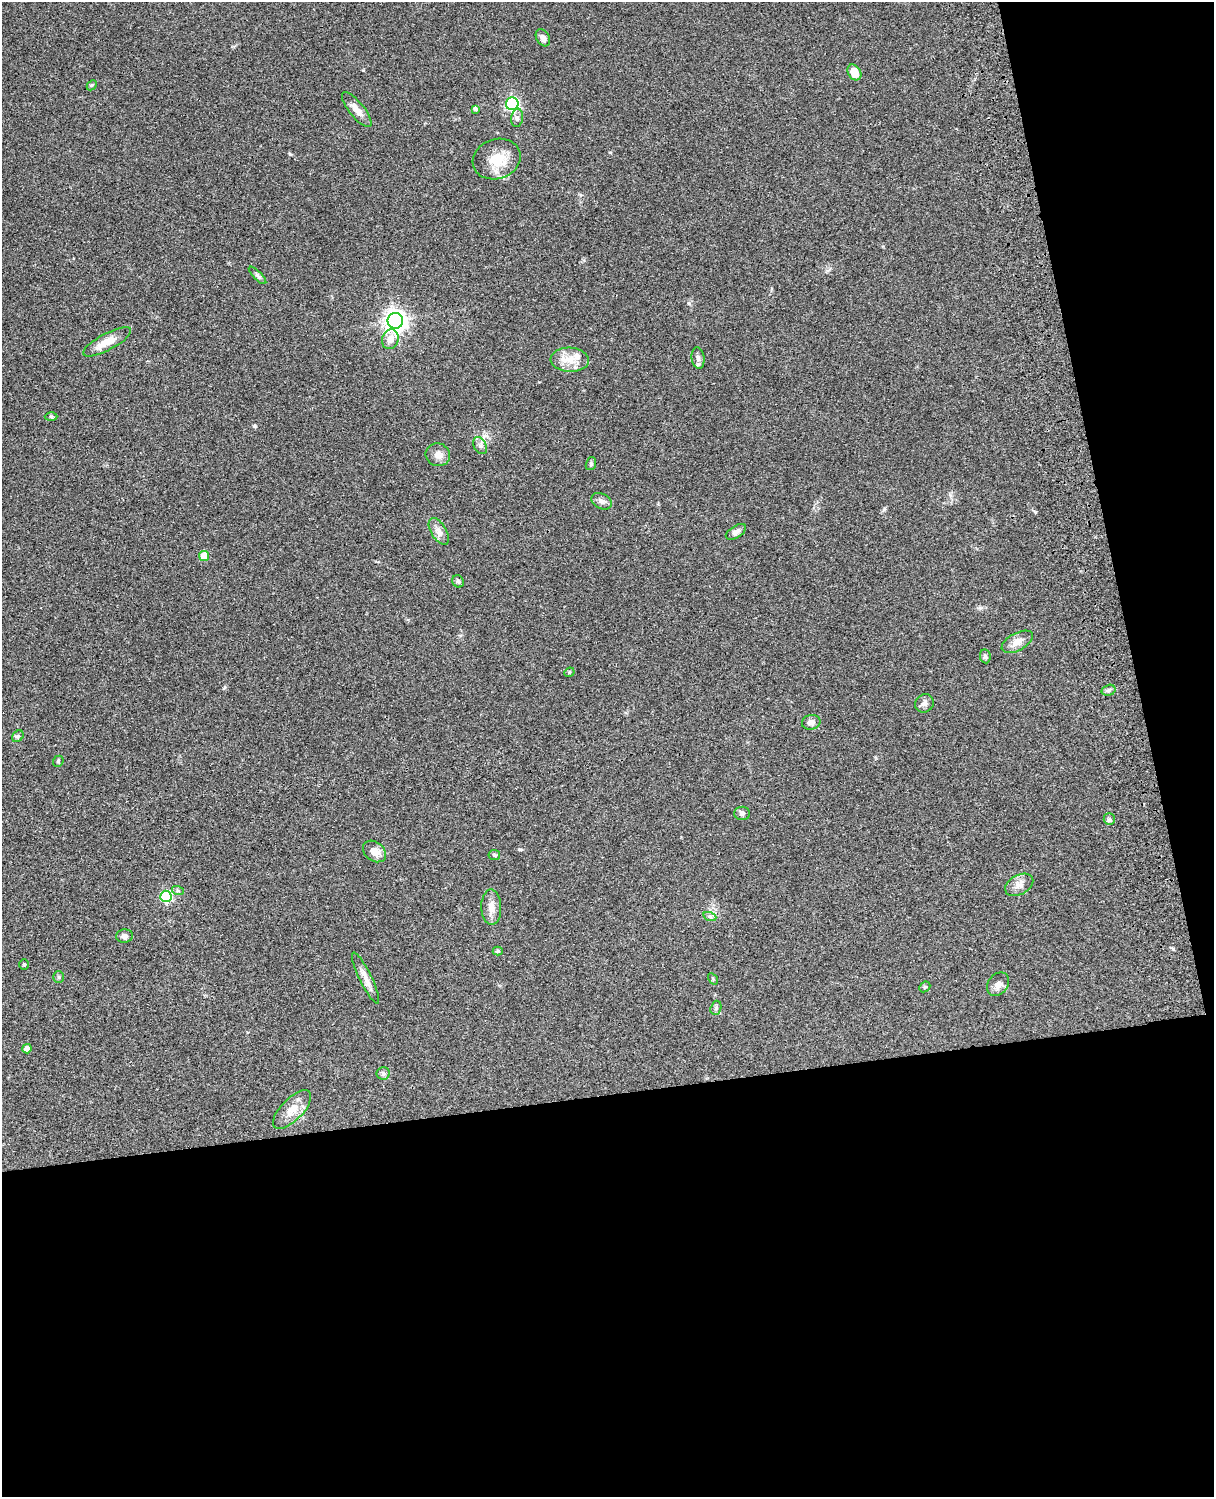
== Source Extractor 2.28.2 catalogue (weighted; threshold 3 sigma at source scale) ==
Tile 12 of 4 x 3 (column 4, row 3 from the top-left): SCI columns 3758-4969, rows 278-1772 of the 5088 x 4927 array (HDU 1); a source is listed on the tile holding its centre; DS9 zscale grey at full resolution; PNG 1216 x 1499 px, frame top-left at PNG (2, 2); each listed source drawn as its Kron ellipse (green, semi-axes under 4 px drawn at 4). Shown black and unused: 33% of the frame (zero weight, under 3 of 4 exposures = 6% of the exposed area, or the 3 px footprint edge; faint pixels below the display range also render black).
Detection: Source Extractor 2.28.2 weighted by HDU 2 'WHT'; one run over the whole footprint, this tile lists its part. Background 0.0838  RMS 0.006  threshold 0.0269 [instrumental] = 3 sigma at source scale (4.5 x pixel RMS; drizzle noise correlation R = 1.50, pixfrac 1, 0.05/0.05 arcsec/px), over >= 5 px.
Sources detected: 54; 2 inside a brighter listed object's ellipse — not listed separately; the other 52 listed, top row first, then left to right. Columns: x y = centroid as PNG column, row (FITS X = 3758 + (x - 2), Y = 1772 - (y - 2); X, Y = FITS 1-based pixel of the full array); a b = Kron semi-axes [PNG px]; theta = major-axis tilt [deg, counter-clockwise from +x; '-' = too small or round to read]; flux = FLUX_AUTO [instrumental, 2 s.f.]
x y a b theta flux
543 38 9 6 -59 2.5
854 72 8 6 -59 7.3
92 85 6 4 44 0.78
512 104 6 6 - 110
475 109 4 4 - 1.4
357 110 22 7 -51 5.2
517 118 9 6 82 1.8
497 159 24 20 18 14
258 275 11 4 -45 1.4
395 321 8 7 - 430
390 339 10 8 71 5
107 342 27 8 28 8.6
698 358 10 6 -83 2.2
570 360 19 12 -3 8.7
51 416 6 4 -1 0.83
480 446 9 6 -63 1.9
438 455 12 11 - 3.8
591 464 6 5 - 0.96
602 501 11 7 -28 2.5
439 531 15 7 -59 3.5
736 532 11 6 32 2.3
204 556 5 5 - 13
458 581 6 5 - 1.2
1017 642 17 8 29 5.1
985 656 7 5 -81 1.4
569 672 5 4 - 0.86
1109 690 7 5 16 1.6
924 703 9 8 - 2.3
811 722 9 7 11 2.9
18 736 6 5 - 1
58 761 6 5 - 0.8
742 813 8 6 0 1.6
1109 819 6 5 - 1.1
375 851 12 9 -39 5.4
494 855 6 5 - 0.9
1019 885 15 9 29 4.2
178 891 6 4 -18 0.81
166 896 6 5 - 46
491 907 18 10 -88 5.2
710 917 7 4 -19 1.1
125 936 8 6 2 2.2
498 951 5 4 - 0.9
24 965 5 4 - 0.76
59 977 6 5 - 0.96
365 978 28 6 -64 4.7
713 979 6 4 -57 0.65
998 984 13 10 54 3.3
925 987 6 5 - 0.75
716 1008 7 5 70 1.1
27 1049 5 4 - 3.9
383 1073 6 6 - 1.5
292 1110 25 11 46 8.7
Unlisted compact peaks at least as high as the median listed source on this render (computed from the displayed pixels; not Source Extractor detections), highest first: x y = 290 154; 255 426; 1173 949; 689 303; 520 849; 1035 512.